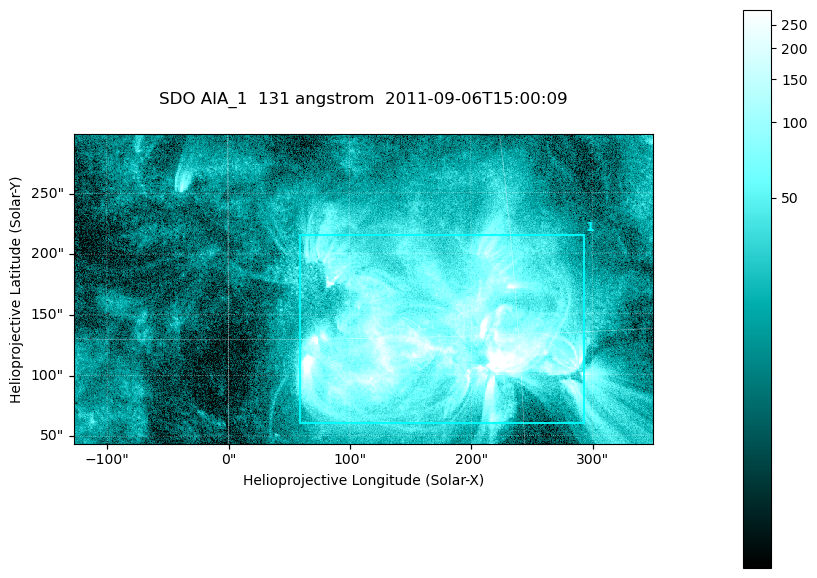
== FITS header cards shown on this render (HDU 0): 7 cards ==
TELESCOP= 'SDO     '           /
INSTRUME= 'AIA_1   '           /
WAVELNTH=                  131 /
WAVEUNIT= 'angstrom'           /
DATE-OBS= '2011-09-06T15:00:09.62' /
CTYPE1  = 'HPLN-TAN'           /
CTYPE2  = 'HPLT-TAN'           /

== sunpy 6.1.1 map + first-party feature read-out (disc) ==
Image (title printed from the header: SDO AIA_1  131 angstrom  2011-09-06T15:00:09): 794 x 424 px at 0.601 arcsec/px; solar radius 952 arcsec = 1585 px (partial field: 4.3% of the solar disc is inside the frame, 100% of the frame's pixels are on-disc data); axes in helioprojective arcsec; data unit not stated in the header (colour bar unlabelled)
Pointing: header CRPIX1/2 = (2043.22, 2045.61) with CRVAL1/2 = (0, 0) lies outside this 794 x 424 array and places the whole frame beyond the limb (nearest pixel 1.29 R_sun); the SolarSoft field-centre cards XCEN/YCEN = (111.1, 170.8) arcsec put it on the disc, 1681 arcsec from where CRPIX/CRVAL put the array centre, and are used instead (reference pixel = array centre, CRVAL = XCEN/YCEN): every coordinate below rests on XCEN/YCEN
Orientation: roll -0.139 deg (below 1 deg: not rotated)
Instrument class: DISC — disc imager (sunpy class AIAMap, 131 A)
Bright regions (active regions / flare kernels): reference = the on-disc median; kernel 7 px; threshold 5 sigma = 73.2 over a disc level ~17.3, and >= 1.15x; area >= 336 px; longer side >= 5 px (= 3 arcsec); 1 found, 1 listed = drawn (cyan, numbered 1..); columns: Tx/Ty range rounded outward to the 2 arcsec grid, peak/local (2 s.f.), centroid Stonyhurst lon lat
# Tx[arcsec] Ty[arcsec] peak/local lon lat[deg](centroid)
1 58..294 60..216 35 +11 +15